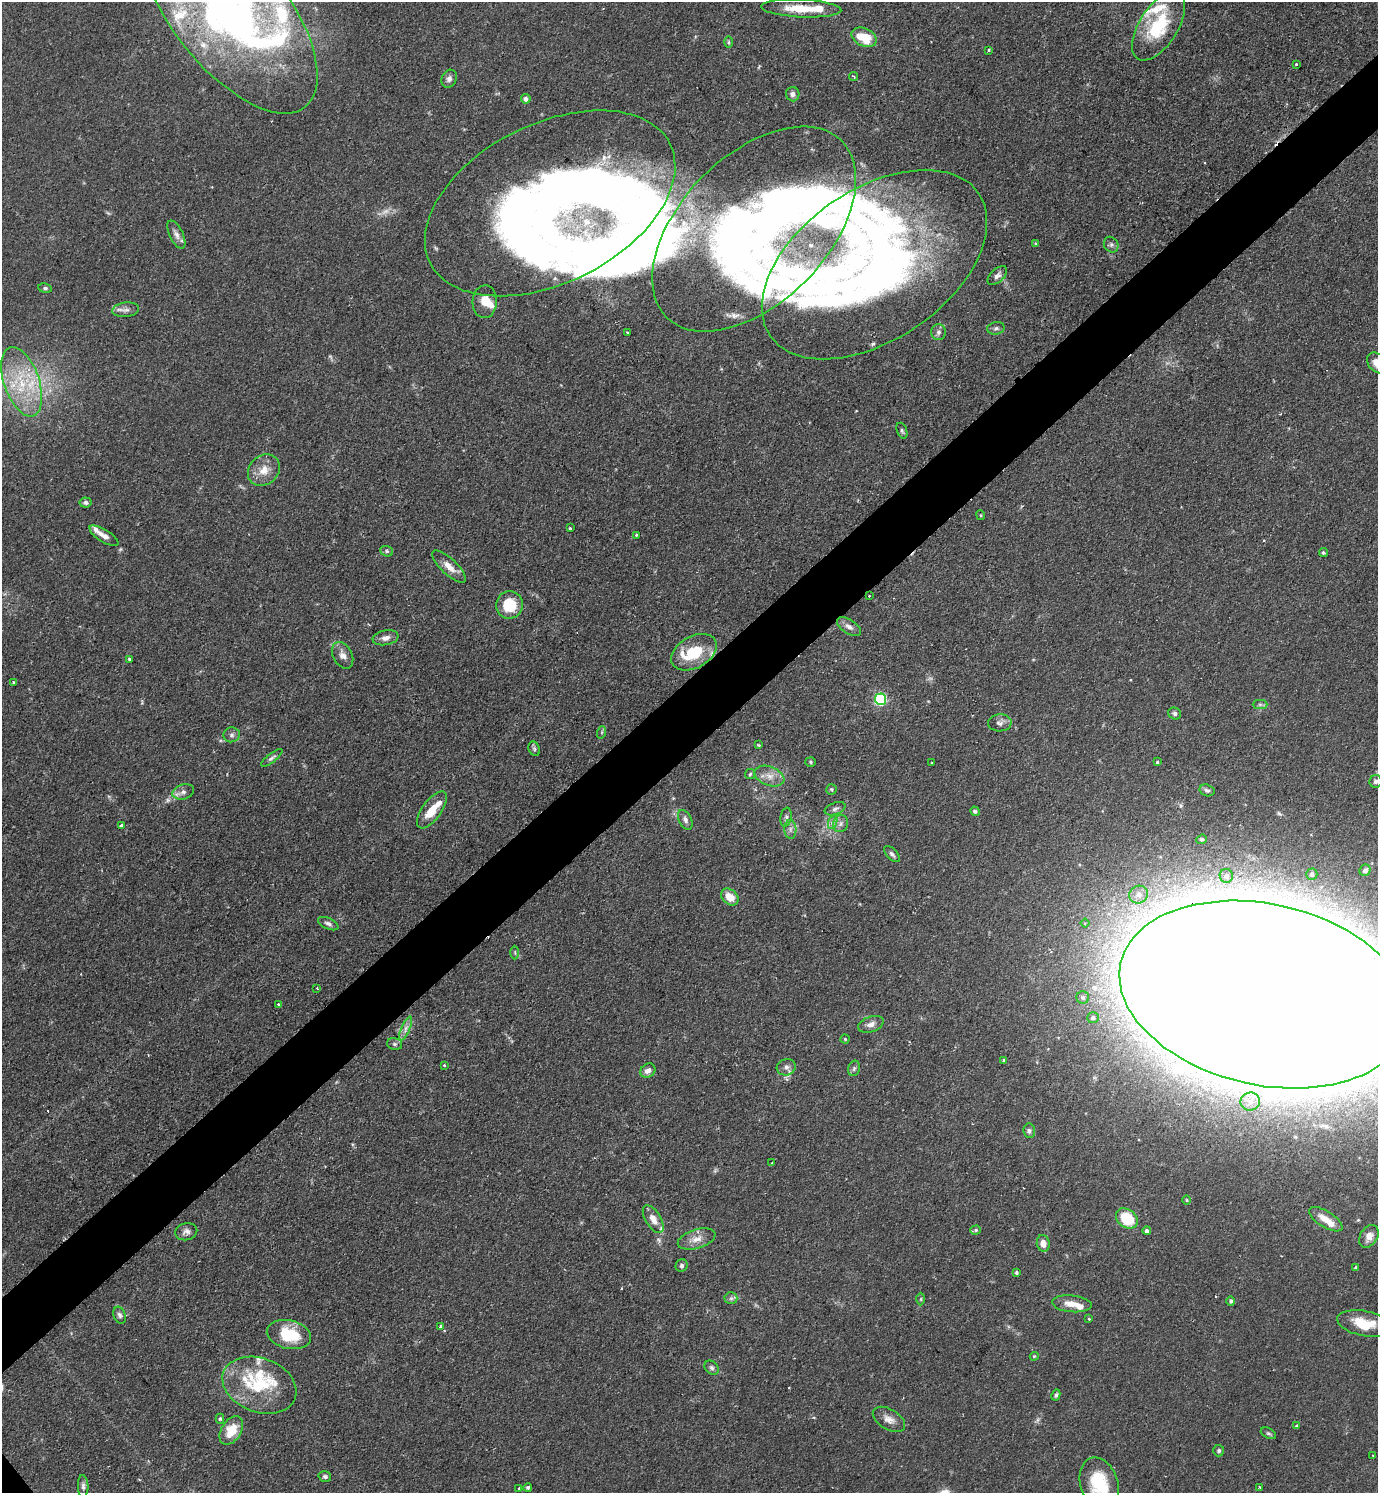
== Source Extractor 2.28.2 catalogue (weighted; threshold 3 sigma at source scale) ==
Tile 10 of 4 x 4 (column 2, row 3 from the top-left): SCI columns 1536-2911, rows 1493-2983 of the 5965 x 5968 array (HDU 1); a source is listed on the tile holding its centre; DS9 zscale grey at full resolution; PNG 1380 x 1495 px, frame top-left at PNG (2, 2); each listed source drawn as its Kron ellipse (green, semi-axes under 4 px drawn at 4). Shown black and unused: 5% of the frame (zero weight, under 2 of 3 exposures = <1% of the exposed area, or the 3 px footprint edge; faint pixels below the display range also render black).
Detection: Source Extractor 2.28.2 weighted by HDU 2 'WHT'; one run over the whole footprint, this tile lists its part. Background 0.0833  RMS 0.0061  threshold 0.0273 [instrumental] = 3 sigma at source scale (4.5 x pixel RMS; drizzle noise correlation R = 1.50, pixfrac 1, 0.05/0.05 arcsec/px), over >= 5 px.
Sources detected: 172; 6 too faint to see at this stretch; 5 inside a brighter object's white glare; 2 cosmic-ray / hot-pixel residue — neither listed nor drawn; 22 inside a brighter listed object's ellipse — not listed separately; the other 137 listed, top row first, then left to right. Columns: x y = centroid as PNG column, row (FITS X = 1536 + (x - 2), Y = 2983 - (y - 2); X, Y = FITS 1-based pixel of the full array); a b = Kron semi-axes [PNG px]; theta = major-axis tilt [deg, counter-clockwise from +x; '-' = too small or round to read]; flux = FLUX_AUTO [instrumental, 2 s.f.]
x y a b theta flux
801 8 40 9 -3 16
230 12 122 56 -51 470
1159 26 39 19 57 37
864 37 13 9 -26 15
729 42 6 4 89 0.88
989 50 3 3 - 1.2
1296 64 3 3 - 1
854 76 4 3 - 1.1
449 79 9 7 64 2.8
793 94 7 6 - 2.6
526 99 5 4 - 3.2
550 203 134 79 27 580
754 229 124 73 45 270
176 235 15 6 -64 3.4
1035 243 4 3 - 0.72
1111 245 8 7 - 1.9
874 265 126 75 34 390
997 275 12 6 43 2.4
45 288 7 5 -9 1.3
485 302 16 12 87 8.5
126 310 13 7 8 3.3
996 328 9 6 9 1.7
938 332 8 7 - 2.1
628 333 3 2 - 0.78
1377 363 12 8 -47 6.2
22 382 36 17 -71 34
902 431 8 5 -69 1.3
264 470 17 14 43 9
86 503 6 5 - 1.8
981 515 5 3 - 0.63
570 528 3 3 - 0.75
636 535 3 3 - 0.88
104 536 17 6 -32 4.1
387 551 6 5 - 1.1
1323 553 4 4 - 1.2
449 567 22 8 -43 6.5
869 596 3 2 - 0.73
510 605 14 13 - 21
849 627 13 7 -33 3.3
385 638 13 7 10 3.6
694 652 24 16 29 23
343 655 14 9 -63 4.3
129 659 4 3 - 0.95
13 682 3 3 - 1.1
880 699 6 5 - 89
1260 704 7 4 0 1.4
1175 713 7 6 - 1.6
1000 723 12 8 2 3
602 732 6 4 72 0.89
232 735 8 7 - 2.2
758 745 3 3 - 0.56
534 749 7 5 -69 1.3
272 758 13 4 38 1.8
811 762 5 5 - 0.85
1157 762 3 3 - 1.9
932 763 3 2 - 0.51
750 774 5 5 - 0.96
769 776 15 9 -21 6.2
1376 781 6 6 - 1.8
831 789 5 5 - 0.88
1207 790 8 5 -16 1.6
183 792 11 7 18 3.1
835 809 11 6 21 2.1
432 810 22 9 54 12
975 811 5 4 - 1.6
786 817 9 5 80 1.7
685 820 10 6 -65 2.5
833 822 7 4 71 1.7
841 824 9 7 71 2.7
121 825 4 2 - 1.1
790 829 9 6 -85 2.3
1202 839 5 4 - 1.2
892 854 10 5 -47 1.8
1365 870 6 5 - 2.7
1312 874 5 5 - 2.4
1226 876 7 6 - 2.6
1139 895 9 8 - 4.3
730 897 10 7 -43 9.2
1085 923 4 4 - 0.9
328 924 11 5 -25 2.2
515 952 7 3 -90 0.74
317 988 2 2 - 0.57
1264 994 147 90 -12 14000
1083 997 6 6 - 1.5
279 1005 4 3 - 1.2
1093 1018 6 5 - 1.7
871 1024 13 7 19 3.6
406 1029 13 4 67 2.8
845 1039 4 4 - 0.7
395 1044 7 5 -14 1.5
1004 1060 4 3 - 1.1
444 1066 3 3 - 1.3
786 1067 9 8 - 2.9
854 1068 8 5 73 1.5
648 1071 8 6 34 3.2
1250 1101 10 9 - 5.4
1029 1131 7 5 -84 1.6
772 1163 4 2 - 0.46
1187 1200 5 3 - 0.59
1127 1218 12 9 -38 22
653 1219 16 7 -60 6.1
1326 1219 19 8 -32 8.8
976 1230 5 4 - 0.9
1147 1231 4 4 - 1.9
186 1232 11 8 14 2.9
1369 1236 12 8 58 4.9
697 1239 19 9 16 6.3
1043 1243 8 6 -80 4.9
682 1266 6 5 - 1.6
1356 1268 4 4 - 1.6
1016 1272 4 4 - 0.94
731 1298 6 6 - 1.5
921 1299 6 4 88 0.77
1231 1301 5 4 - 1.4
1072 1304 20 8 -5 7.1
120 1315 9 6 -70 2
1089 1319 3 3 - 0.48
1364 1323 27 12 -11 17
441 1326 4 4 - 3.2
289 1335 22 14 -12 27
1034 1356 4 3 - 0.65
712 1368 8 6 -45 1.8
259 1385 38 27 -20 38
1056 1395 6 4 63 1.2
220 1419 5 4 - 0.78
889 1419 18 10 -31 5
1297 1426 3 3 - 1.2
231 1430 16 10 58 14
1268 1433 8 5 -28 1.2
1219 1451 6 5 - 1.2
1373 1455 2 2 - 0.5
325 1476 6 5 - 1.3
1099 1484 27 18 -72 29
83 1486 11 5 -87 2
528 1487 4 4 - 1.1
1259 1487 3 3 - 1
519 1488 3 3 - 0.98
Overlapping masked pixels (flux is a lower limit): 2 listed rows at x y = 869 596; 1264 994
Isophote crosses this tile's border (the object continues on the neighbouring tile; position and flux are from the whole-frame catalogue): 5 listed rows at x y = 230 12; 1377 363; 1376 781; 1264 994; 1099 1484